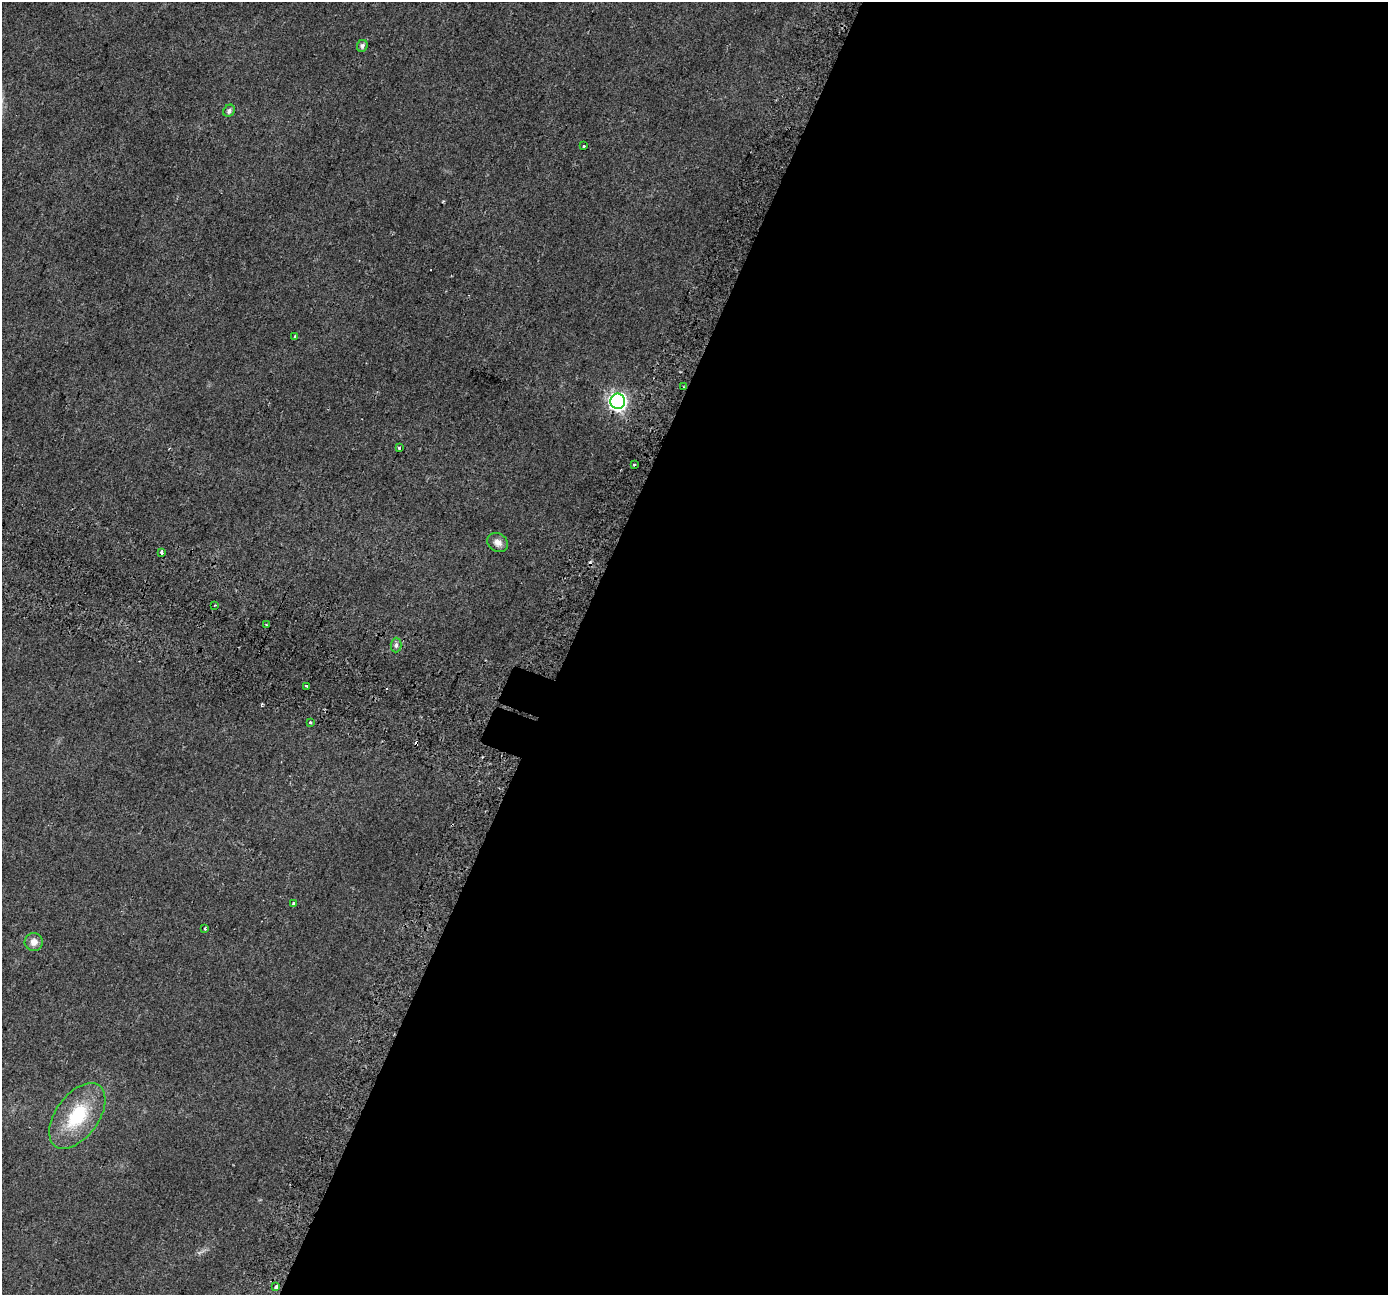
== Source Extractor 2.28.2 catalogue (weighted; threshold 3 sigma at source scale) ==
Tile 12 of 4 x 4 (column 4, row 3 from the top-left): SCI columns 4222-5607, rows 1639-2931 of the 5662 x 5798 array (HDU 1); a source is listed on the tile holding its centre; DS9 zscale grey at full resolution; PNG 1390 x 1297 px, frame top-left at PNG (2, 2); each listed source drawn as its Kron ellipse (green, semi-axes under 4 px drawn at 4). Shown black and unused: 59% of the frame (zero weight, under 2 of 3 exposures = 4% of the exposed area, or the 3 px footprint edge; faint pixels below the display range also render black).
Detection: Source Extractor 2.28.2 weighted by HDU 2 'WHT'; one run over the whole footprint, this tile lists its part. Background 0.0543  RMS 0.0063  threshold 0.0284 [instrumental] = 3 sigma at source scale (4.5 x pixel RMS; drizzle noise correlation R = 1.50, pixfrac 1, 0.0396/0.0396 arcsec/px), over >= 5 px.
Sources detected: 24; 4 cosmic-ray / hot-pixel residue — neither listed nor drawn; the other 20 listed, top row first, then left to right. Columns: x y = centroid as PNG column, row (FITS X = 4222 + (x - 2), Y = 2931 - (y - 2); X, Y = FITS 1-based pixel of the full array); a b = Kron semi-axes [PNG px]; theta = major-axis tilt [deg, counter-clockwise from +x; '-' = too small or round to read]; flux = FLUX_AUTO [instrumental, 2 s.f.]
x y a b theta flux
362 46 6 5 - 1.7
229 111 6 5 - 2
584 146 3 3 - 2
295 336 4 2 - 1.1
684 387 2 2 - 0.54
618 401 7 7 - 210
399 448 3 3 - 5.3
634 465 3 3 - 1.1
498 542 11 9 -35 3.9
161 553 4 3 - 6.9
214 605 3 2 - 1.2
266 625 2 2 - 0.58
396 645 7 5 88 1.8
306 686 4 3 - 2.9
310 723 3 3 - 3.1
293 903 3 3 - 3.7
205 928 3 3 - 1.7
34 942 9 9 - 4.5
77 1116 37 21 54 38
276 1287 3 3 - 3.8